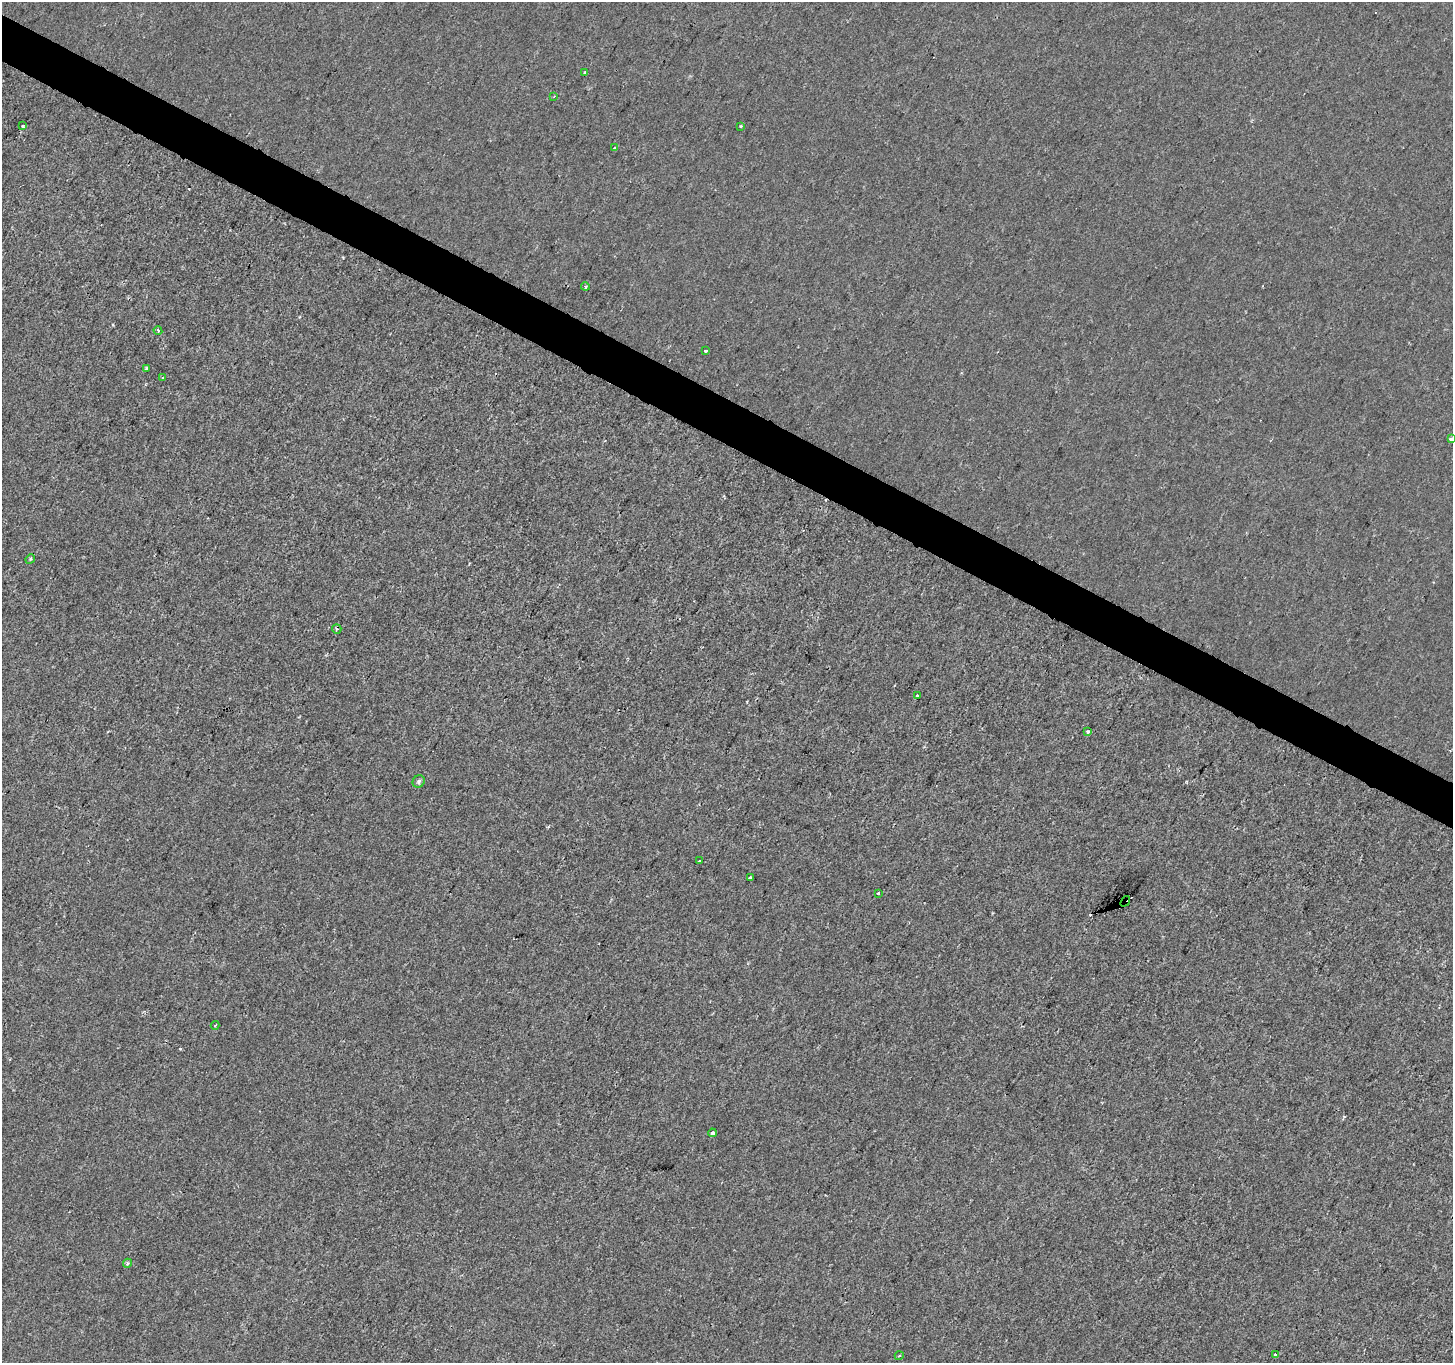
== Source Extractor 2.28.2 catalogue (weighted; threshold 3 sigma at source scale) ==
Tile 11 of 4 x 4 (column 3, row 3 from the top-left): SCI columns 2913-4363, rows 1624-2984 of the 5815 x 5902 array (HDU 1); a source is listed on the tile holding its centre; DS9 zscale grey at full resolution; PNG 1455 x 1365 px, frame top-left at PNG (2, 2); each listed source drawn as its Kron ellipse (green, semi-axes under 4 px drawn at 4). Shown black and unused: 3% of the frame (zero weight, under 2 of 3 exposures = <1% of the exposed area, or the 3 px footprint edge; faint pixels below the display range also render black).
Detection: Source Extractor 2.28.2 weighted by HDU 2 'WHT'; one run over the whole footprint, this tile lists its part. Background 2.39e-05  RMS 0.0027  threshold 0.0123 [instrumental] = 3 sigma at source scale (4.5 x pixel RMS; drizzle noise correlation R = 1.50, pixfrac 1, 0.0396/0.0396 arcsec/px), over >= 5 px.
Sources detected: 31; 6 cosmic-ray / hot-pixel residue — neither listed nor drawn; the other 25 listed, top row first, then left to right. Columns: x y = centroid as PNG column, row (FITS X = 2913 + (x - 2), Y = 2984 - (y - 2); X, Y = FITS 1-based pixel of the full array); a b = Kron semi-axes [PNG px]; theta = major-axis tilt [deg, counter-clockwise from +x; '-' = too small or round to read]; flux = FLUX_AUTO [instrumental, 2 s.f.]
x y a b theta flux
585 73 3 3 - 1.1
554 96 3 2 - 0.24
23 126 4 2 - 0.27
741 126 3 3 - 0.49
614 147 3 3 - 0.67
585 286 4 3 - 0.34
158 330 4 3 - 0.41
705 351 3 3 - 0.54
146 368 3 3 - 0.39
162 378 3 2 - 0.39
1451 439 3 3 - 1.6
30 559 5 4 - 0.37
337 629 5 4 - 0.35
917 696 3 3 - 1.3
1088 732 4 3 - 1.4
419 781 6 5 - 0.63
700 861 3 2 - 0.3
750 878 3 3 - 0.82
878 893 3 3 - 0.66
1125 901 6 4 53 3.2
215 1025 4 2 - 0.24
712 1133 4 4 - 1.8
128 1263 4 4 - 0.61
1275 1354 3 3 - 0.46
899 1356 4 3 - 0.32
Overlapping masked pixels (flux is a lower limit): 1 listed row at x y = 1125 901
Isophote crosses this tile's border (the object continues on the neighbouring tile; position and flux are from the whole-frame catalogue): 1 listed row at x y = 1451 439